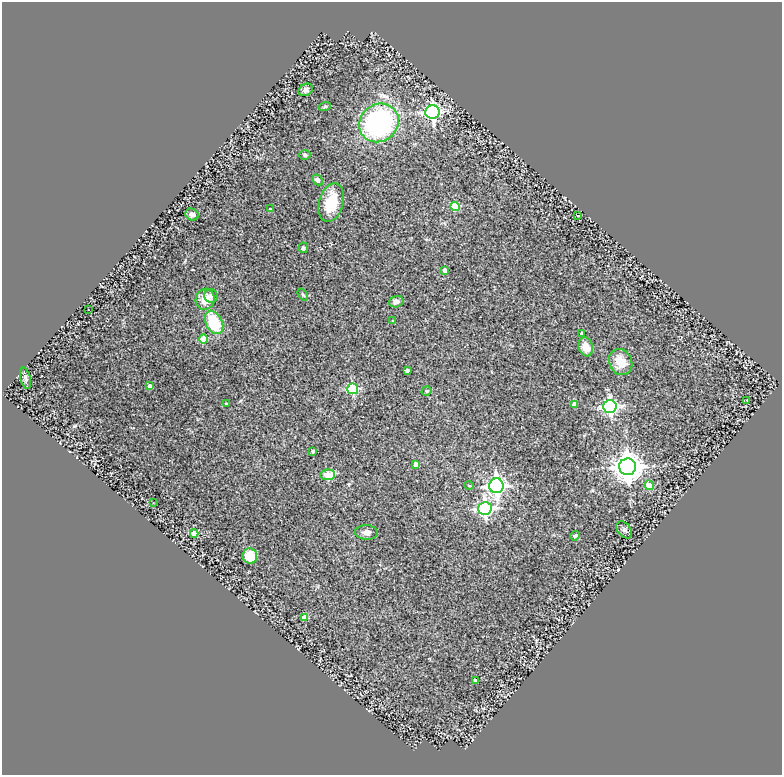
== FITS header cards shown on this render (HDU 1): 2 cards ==
NAXIS1  =                  780
NAXIS2  =                  773

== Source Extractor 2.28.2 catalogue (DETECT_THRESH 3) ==
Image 780 x 773 px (HDU 1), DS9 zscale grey, 1 PNG px = 1 image px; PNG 784 x 777 px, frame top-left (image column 1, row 773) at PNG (2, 2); each listed source drawn as its Kron ellipse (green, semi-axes under 4 px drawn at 4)
Background 0.237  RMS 0.03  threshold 0.091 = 3 sigma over >= 5 px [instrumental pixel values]
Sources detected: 49; all 49 listed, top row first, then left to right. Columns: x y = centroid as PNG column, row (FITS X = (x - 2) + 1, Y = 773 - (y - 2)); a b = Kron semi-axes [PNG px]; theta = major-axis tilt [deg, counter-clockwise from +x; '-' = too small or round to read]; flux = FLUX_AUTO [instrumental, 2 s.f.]
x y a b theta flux
306 90 7 5 30 6.5
325 106 6 4 19 2.7
432 112 7 7 - 580
379 123 21 18 39 350
305 155 6 5 - 3.2
317 180 6 4 -45 5.6
331 202 20 12 74 58
455 206 4 4 - 60
270 209 4 4 - 2.6
192 215 7 5 -22 7.4
578 216 3 2 - 1.4
303 248 5 4 - 4.1
445 270 4 3 - 11
303 295 7 3 -53 2.4
211 296 7 6 - 6.5
205 299 10 9 - 30
396 302 7 5 16 7.1
88 310 2 2 - 1.4
393 321 4 3 - 3.1
214 322 12 8 -63 80
582 333 4 4 - 7.4
203 339 4 4 - 52
586 347 9 7 -72 22
621 362 14 11 -62 33
407 370 4 3 - 6.7
26 378 11 5 -76 4.7
150 386 4 3 - 11
353 389 5 5 - 180
427 391 5 4 - 2.5
747 400 3 2 - 2.6
226 403 3 2 - 1.7
574 404 4 4 - 17
610 407 7 6 - 450
313 451 3 3 - 4.6
416 464 4 4 - 15
628 467 8 8 - 2900
328 475 7 5 6 50
469 485 4 3 - 2.2
649 485 4 4 - 39
496 486 7 7 - 770
153 503 2 2 - 0.97
485 508 6 6 - 450
624 530 9 6 -51 5.4
366 532 11 7 -2 9.7
194 533 4 4 - 24
575 536 5 4 - 3.8
250 556 7 7 - 38
304 617 4 4 - 27
475 680 3 3 - 3.1